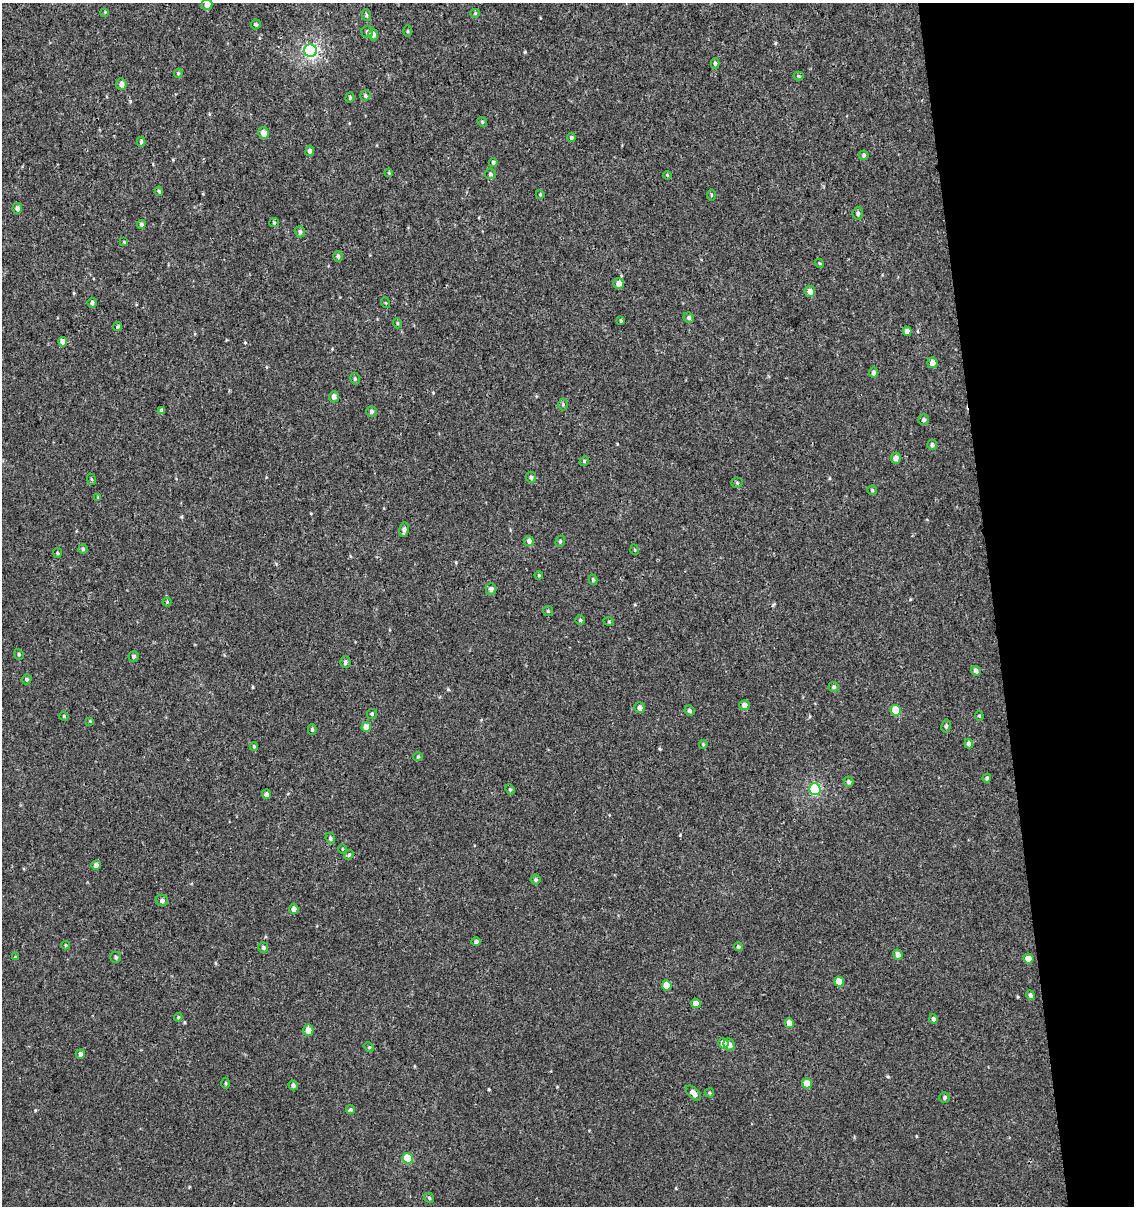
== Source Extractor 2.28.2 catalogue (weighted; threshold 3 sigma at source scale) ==
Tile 12 of 4 x 4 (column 4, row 3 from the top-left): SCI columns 3477-4608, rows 1252-2455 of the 4644 x 4910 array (HDU 1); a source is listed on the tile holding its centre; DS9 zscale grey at full resolution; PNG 1136 x 1208 px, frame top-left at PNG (2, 3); each listed source drawn as its Kron ellipse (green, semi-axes under 4 px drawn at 4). Shown black and unused: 12% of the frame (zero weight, under 3 of 4 exposures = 4% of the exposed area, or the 3 px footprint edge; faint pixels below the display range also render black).
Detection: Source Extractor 2.28.2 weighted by HDU 2 'WHT'; one run over the whole footprint, this tile lists its part. Background 5.43e-06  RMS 0.0026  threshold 0.0117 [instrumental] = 3 sigma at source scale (4.5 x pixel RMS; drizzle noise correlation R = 1.50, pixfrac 1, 0.0396/0.0396 arcsec/px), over >= 5 px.
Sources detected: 137; all 137 listed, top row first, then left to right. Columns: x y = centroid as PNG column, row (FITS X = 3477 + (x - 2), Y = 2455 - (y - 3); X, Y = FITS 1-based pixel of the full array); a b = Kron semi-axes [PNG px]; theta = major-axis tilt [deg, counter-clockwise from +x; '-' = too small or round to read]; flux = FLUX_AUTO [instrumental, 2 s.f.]
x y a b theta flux
207 4 5 5 - 2.1
105 12 4 4 - 0.21
475 13 4 4 - 0.27
366 15 6 4 -72 0.31
256 24 5 4 - 0.44
408 31 6 3 -89 0.27
367 32 6 5 - 0.53
373 35 6 5 - 0.9
310 51 6 6 - 46
715 63 5 3 - 0.46
178 73 4 4 - 0.3
798 76 5 4 - 0.31
121 84 6 5 - 1.1
365 96 5 5 - 0.51
350 98 5 4 - 0.31
482 122 5 4 - 0.38
263 133 6 5 - 1.9
571 137 4 4 - 0.43
141 142 5 4 - 0.36
310 151 5 4 - 0.69
864 155 5 5 - 0.47
493 162 4 4 - 0.44
389 173 4 3 - 0.23
490 174 5 5 - 0.55
667 175 4 3 - 0.23
159 191 5 4 - 0.39
540 194 4 3 - 0.2
711 195 6 4 -89 0.28
17 208 5 4 - 0.98
858 213 6 5 - 0.55
274 223 5 4 - 0.28
141 224 4 4 - 0.63
300 232 5 5 - 0.64
124 242 4 4 - 0.22
338 256 5 4 - 0.56
819 263 4 3 - 0.24
619 283 5 5 - 1.8
810 291 6 5 - 1.4
92 303 5 4 - 0.53
386 303 5 3 - 0.22
689 318 5 5 - 0.5
621 321 4 3 - 0.28
397 323 5 3 - 0.23
118 327 4 3 - 0.3
907 331 4 4 - 1.4
63 342 5 4 - 2
932 363 5 5 - 1.3
873 373 5 4 - 0.65
355 379 6 4 -77 0.47
334 397 5 5 - 1
563 404 6 5 - 0.36
161 410 4 3 - 0.52
371 412 5 5 - 0.66
924 420 5 5 - 0.56
932 445 5 5 - 0.63
896 458 5 5 - 1.1
584 461 5 4 - 0.32
531 477 5 5 - 0.51
91 479 6 3 -70 0.28
737 483 5 5 - 0.33
872 490 5 4 - 0.35
98 497 4 4 - 0.27
404 530 7 5 78 0.86
529 541 5 5 - 1
560 541 6 4 69 0.39
83 549 4 4 - 0.35
635 550 5 3 - 0.24
57 553 5 4 - 0.31
539 575 4 3 - 0.25
593 580 5 4 - 0.45
491 589 5 5 - 0.97
167 602 4 4 - 0.26
548 611 5 5 - 0.41
580 620 4 4 - 0.33
609 622 5 3 - 0.22
19 654 5 4 - 0.39
133 657 5 5 - 0.47
345 662 6 5 - 0.62
976 671 5 4 - 0.97
27 679 5 4 - 0.45
834 687 5 5 - 0.49
744 705 5 5 - 1.8
640 708 5 5 - 1.2
896 710 5 5 - 7.1
689 711 5 5 - 0.58
372 714 5 5 - 0.41
64 716 4 4 - 0.28
979 716 4 4 - 0.24
90 721 3 3 - 0.2
946 726 6 4 81 0.54
366 727 5 5 - 3.3
312 730 5 4 - 0.36
703 744 4 4 - 0.29
969 744 5 4 - 0.91
254 746 4 3 - 0.31
418 757 4 4 - 0.27
987 778 4 4 - 0.48
849 782 5 4 - 0.62
510 789 5 4 - 0.38
815 789 6 5 - 27
266 794 4 4 - 0.82
330 838 5 4 - 0.5
342 849 5 3 - 0.22
349 855 5 4 - 0.39
96 865 5 4 - 0.96
535 880 5 5 - 0.42
162 900 6 5 - 0.86
294 909 5 4 - 1
476 942 4 4 - 0.6
66 945 4 4 - 0.27
738 947 4 4 - 0.39
263 948 5 5 - 0.51
898 955 5 4 - 1.3
15 957 4 4 - 0.31
116 957 5 5 - 0.53
1028 959 5 5 - 2.4
839 981 5 5 - 3.3
667 985 5 5 - 3.2
1030 995 5 4 - 0.59
696 1003 5 4 - 1.9
178 1017 4 3 - 0.27
933 1019 5 4 - 0.68
789 1023 5 4 - 2.6
308 1030 5 5 - 2.2
723 1043 5 5 - 3
729 1045 6 5 - 1.5
369 1047 5 4 - 0.28
80 1054 5 4 - 0.95
226 1083 6 3 -90 0.32
807 1083 5 5 - 3
293 1085 5 4 - 0.61
694 1093 9 5 -44 1.5
710 1093 4 4 - 0.31
944 1097 5 5 - 0.43
350 1110 4 4 - 0.43
407 1158 5 5 - 9.2
429 1198 5 4 - 0.39
Isophote crosses this tile's border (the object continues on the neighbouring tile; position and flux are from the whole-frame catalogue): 1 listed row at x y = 207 4